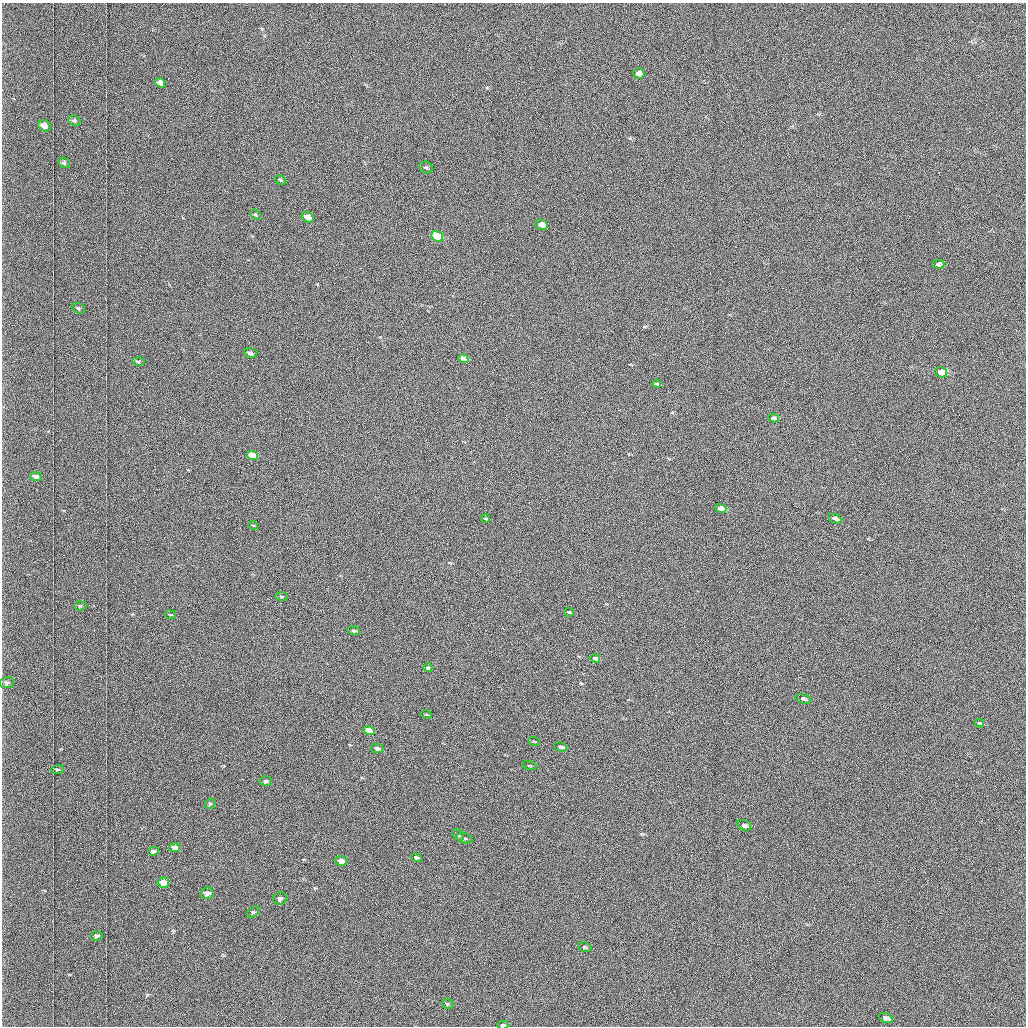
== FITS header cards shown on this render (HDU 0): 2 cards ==
NAXIS1  =                 1024 /fastest changing axis
NAXIS2  =                 1024 /next to fastest changing axis

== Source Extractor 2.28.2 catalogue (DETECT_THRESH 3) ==
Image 1024 x 1024 px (HDU 0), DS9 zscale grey, 1 PNG px = 1 image px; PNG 1028 x 1028 px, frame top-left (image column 1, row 1024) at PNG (2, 3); each listed source drawn as its Kron ellipse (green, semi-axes under 4 px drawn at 4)
Background 1030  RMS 5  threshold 15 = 3 sigma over >= 5 px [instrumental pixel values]
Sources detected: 60; all 60 listed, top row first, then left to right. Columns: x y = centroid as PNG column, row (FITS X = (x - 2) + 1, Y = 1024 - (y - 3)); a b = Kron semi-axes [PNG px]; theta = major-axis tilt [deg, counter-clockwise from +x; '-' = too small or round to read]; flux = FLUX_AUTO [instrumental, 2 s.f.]
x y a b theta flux
639 73 5 5 - 1900
160 83 5 4 - 1900
74 121 6 5 - 670
45 126 6 5 - 2800
64 163 6 5 - 560
426 167 7 5 -26 700
280 180 6 4 -29 450
255 215 6 4 -45 450
308 217 6 5 - 3100
542 225 6 5 - 3900
437 236 6 5 - 19000
938 264 6 4 -4 1400
78 308 7 5 -18 660
250 353 6 5 - 1500
463 359 5 4 - 2400
138 361 6 3 -1 480
941 372 6 5 - 9900
656 384 5 3 - 400
773 418 5 4 - 770
252 456 6 4 -19 8400
36 477 6 4 -10 2100
720 508 6 4 -20 4800
486 519 4 3 - 390
835 519 7 4 -21 1300
253 525 5 3 - 280
282 596 6 3 -1 380
80 606 6 5 - 500
569 612 4 3 - 580
170 615 6 3 -9 280
354 631 6 4 -15 740
595 658 5 3 - 1500
428 668 4 3 - 810
7 683 7 5 11 970
803 699 7 4 -17 1400
426 714 5 3 - 280
979 723 4 3 - 410
369 731 6 4 -15 11000
534 741 6 3 -4 370
560 747 6 4 -16 1100
377 748 6 4 -10 1400
529 766 7 3 -13 330
57 770 6 4 3 570
266 781 6 5 - 730
210 804 6 5 - 500
744 825 7 5 -21 1700
458 835 6 5 - 550
464 838 8 4 -14 600
174 848 5 4 - 2700
153 851 5 4 - 1200
416 857 6 4 -11 730
341 861 6 5 - 3500
163 883 6 5 - 6100
207 893 7 5 7 2300
280 899 7 6 - 1300
253 912 7 4 34 530
96 936 6 5 - 760
584 947 6 5 - 560
447 1004 6 5 - 510
886 1018 7 4 -21 1300
503 1025 5 3 - 1600
At the frame edge (FLAGS 8, measured only in part): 1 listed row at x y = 503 1025

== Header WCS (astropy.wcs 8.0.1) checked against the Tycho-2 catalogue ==
Header WCS as astropy/WCSLIB reads it (applying the file's SIP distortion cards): RA---TAN-SIP/DEC--TAN-SIP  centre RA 03:06:50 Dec +48:56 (46.71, +48.94 deg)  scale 1.67 arcsec/px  FOV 28.5' x 28.6'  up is -179 deg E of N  parity flipped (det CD > 0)
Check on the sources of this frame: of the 60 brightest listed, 21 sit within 2.5 arcsec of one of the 33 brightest Tycho-2 stars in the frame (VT <= 12.17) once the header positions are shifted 0.08 arcsec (0.08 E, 0.02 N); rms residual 0.96 arcsec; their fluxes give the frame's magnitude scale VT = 19.70 - 2.5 log10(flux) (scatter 0.23 mag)
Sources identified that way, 21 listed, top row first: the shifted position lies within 2.5 arcsec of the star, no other Tycho-2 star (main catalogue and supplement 1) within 5.0 arcsec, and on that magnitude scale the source's flux lands within +1.5 / -3 mag of the star's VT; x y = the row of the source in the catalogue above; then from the Tycho-2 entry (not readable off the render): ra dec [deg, ICRS J2000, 3 dp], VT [Tycho-2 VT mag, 2 dp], TYC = Tycho-2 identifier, HIP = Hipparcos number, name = IAU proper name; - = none
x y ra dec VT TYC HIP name
639 73 46.616 +48.736 11.76 3314-1619-1 - -
45 126 47.035 +48.756 11.63 3318-1002-1 - -
308 217 46.851 +48.800 10.96 3318-412-1 - -
542 225 46.686 +48.806 10.73 3318-1207-1 - -
437 236 46.759 +48.810 9.54 3318-20-1 - -
938 264 46.407 +48.826 11.40 3318-1121-1 - -
250 353 46.893 +48.863 11.43 3318-844-1 - -
941 372 46.405 +48.876 9.33 3318-744-1 - -
773 418 46.524 +48.896 11.94 3318-478-1 - -
252 456 46.892 +48.911 10.59 3318-510-1 - -
36 477 47.045 +48.919 11.50 3318-988-1 - -
720 508 46.562 +48.938 10.40 3318-18-1 - -
803 699 46.505 +49.027 11.73 3318-502-1 - -
369 731 46.813 +49.039 9.70 3318-216-1 - -
744 825 46.548 +49.085 12.06 3318-1128-1 - -
174 848 46.952 +49.092 11.30 3318-80-1 - -
341 861 46.834 +49.100 10.69 3318-1528-1 - -
163 883 46.960 +49.108 10.19 3318-1062-1 - -
207 893 46.930 +49.114 11.35 3318-390-1 - -
280 899 46.878 +49.117 12.15 3318-918-1 - -
503 1025 46.721 +49.177 11.40 3318-150-1 - -